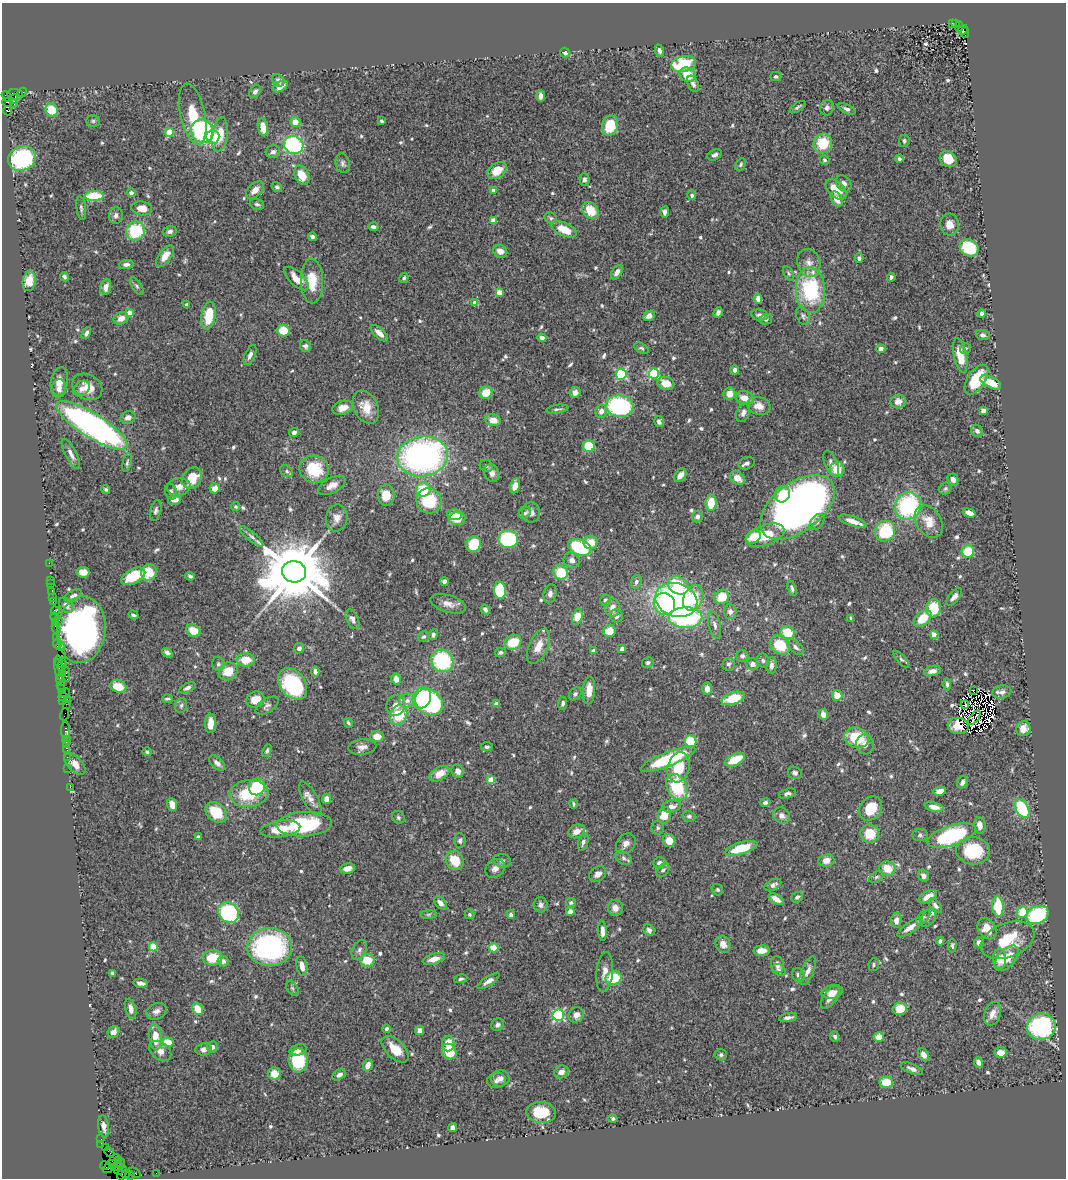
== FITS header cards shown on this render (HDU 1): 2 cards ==
NAXIS1  =                 1064
NAXIS2  =                 1176

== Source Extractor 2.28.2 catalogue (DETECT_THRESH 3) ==
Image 1064 x 1176 px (HDU 1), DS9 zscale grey, 1 PNG px = 1 image px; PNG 1068 x 1180 px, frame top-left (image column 1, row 1176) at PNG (2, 3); each listed source drawn as its Kron ellipse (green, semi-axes under 4 px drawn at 4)
Background 0.826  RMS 0.028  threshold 0.0851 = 3 sigma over >= 5 px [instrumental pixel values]
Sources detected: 674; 8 with non-positive FLUX_AUTO (blend fragments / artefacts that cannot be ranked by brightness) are neither listed nor drawn; of the other 666, the 500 brightest by FLUX_AUTO listed and drawn (166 fainter detections omitted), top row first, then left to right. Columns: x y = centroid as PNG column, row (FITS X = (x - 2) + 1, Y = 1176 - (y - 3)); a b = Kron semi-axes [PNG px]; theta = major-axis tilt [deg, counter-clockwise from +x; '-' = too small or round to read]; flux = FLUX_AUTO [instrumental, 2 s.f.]
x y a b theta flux
952 24 3 2 - 140
956 24 4 3 - 79
959 26 5 2 - 130
963 30 5 3 - 160
965 32 5 3 - 180
660 51 6 4 -69 6
565 53 5 4 - 7.9
683 64 12 8 12 99
687 75 8 7 - 45
776 76 5 4 - 4
278 80 6 5 - 5
693 84 9 5 -66 6.3
280 87 8 5 28 15
22 92 5 3 - 51
255 92 7 5 53 6.9
15 95 8 5 -5 320
541 96 5 4 - 9
7 97 6 3 -46 120
14 99 5 3 - 66
7 103 5 2 - 15
14 104 2 2 - 19
798 107 9 3 31 4.2
827 108 8 7 - 7.6
847 109 9 4 -24 5.8
52 110 7 6 - 45
7 111 5 3 - 430
193 114 31 12 -78 62
93 121 7 6 - 3.6
381 121 3 3 - 3.5
295 122 5 5 - 20
610 126 10 8 73 66
263 127 9 5 -77 21
202 131 12 11 - 200
169 132 4 4 - 46
220 134 17 8 81 35
213 137 7 6 - 61
904 141 6 5 - 4.4
823 143 10 9 - 67
294 145 10 9 - 230
273 152 7 6 - 7
715 155 7 5 26 6.2
22 158 14 12 24 190
899 159 4 3 - 4.7
948 159 9 7 -36 40
825 160 5 4 - 3.8
343 163 10 7 -78 6
741 164 7 5 59 3.5
497 171 10 7 37 35
302 175 10 7 -64 34
584 179 6 5 - 5.7
844 183 9 7 -48 8.7
277 187 5 4 - 4.5
836 189 12 7 -43 35
255 190 10 6 42 13
493 190 4 4 - 9.5
131 193 4 4 - 5.7
692 195 4 4 - 4.8
94 196 9 5 2 78
837 199 8 5 -63 18
257 204 7 5 -17 5.1
81 208 12 5 -82 4.9
142 208 10 7 -8 23
590 210 9 7 -46 42
665 212 5 4 - 6.4
116 215 8 6 78 7.8
551 218 6 5 - 3.6
493 220 4 4 - 29
949 224 11 9 -78 20
373 227 5 3 - 5.7
564 229 13 6 -23 36
135 231 10 9 - 100
170 231 7 5 12 6.6
312 237 4 3 - 5.1
969 248 10 8 -32 96
500 251 7 6 - 14
165 256 12 6 54 21
859 258 4 4 - 5.2
809 263 14 11 -72 17
126 264 7 4 5 6.4
617 272 8 4 56 10
789 274 8 4 -61 3.6
64 277 5 3 - 3.9
891 277 4 3 - 6.1
297 278 15 7 -42 24
404 278 5 4 - 3.5
29 281 10 6 80 23
312 281 22 11 -89 45
137 286 10 5 -56 4.5
106 287 8 5 73 15
810 290 23 14 -87 180
499 292 4 4 - 26
758 299 5 4 - 9.3
475 303 4 4 - 28
186 305 4 3 - 4.2
129 313 4 4 - 20
718 313 6 4 66 7
982 314 4 3 - 6.1
209 315 14 7 81 62
760 315 8 5 -11 8.4
649 316 6 5 - 12
803 316 9 6 -63 5.2
121 318 8 6 23 16
766 319 6 5 - 4.6
283 330 6 6 - 42
86 333 6 4 63 6.4
379 333 11 5 -43 15
983 335 7 5 -14 5.3
542 338 4 3 - 7
305 346 6 5 - 5.5
641 348 8 4 -31 3.6
965 348 5 5 - 3.6
881 349 4 4 - 11
250 355 11 5 66 8.4
960 355 17 6 -78 47
735 370 4 4 - 9.1
621 374 5 5 - 190
654 374 5 5 - 170
976 380 17 8 57 71
59 381 14 8 79 17
991 382 11 5 -27 34
666 383 8 6 -17 30
87 387 16 12 -32 27
59 389 9 7 82 11
81 389 9 7 39 10
575 392 5 5 - 11
486 393 6 6 - 39
730 394 6 6 - 18
745 398 9 6 -19 21
898 401 8 7 - 15
620 406 14 10 -9 280
759 406 12 9 -12 19
366 407 17 12 -63 30
343 408 10 6 17 17
557 409 11 3 8 4.5
983 410 4 4 - 7.6
601 411 7 5 73 11
743 413 10 6 68 8.5
128 418 7 6 - 11
493 420 8 6 -11 21
659 422 5 4 - 5
92 425 41 12 -32 810
977 431 6 5 - 7.8
294 432 5 4 - 6.3
589 446 6 5 - 91
71 454 17 5 -63 13
423 456 25 20 9 620
127 463 9 4 77 4.4
747 463 8 6 20 6
831 463 13 6 -69 9.3
486 466 7 6 - 4.7
314 469 15 13 -22 78
837 469 7 7 - 34
287 471 7 5 -40 4.8
492 473 9 7 -68 11
680 475 7 5 52 14
192 478 11 9 59 50
738 478 8 6 -35 22
953 480 6 5 - 9.5
332 485 15 7 27 16
515 486 8 5 77 18
179 487 12 8 10 16
215 488 5 5 - 14
106 489 4 4 - 3.8
945 489 6 5 - 3.7
423 490 7 7 - 57
171 492 8 6 -73 5.7
782 494 8 7 - 42
386 495 10 8 -88 31
174 500 6 5 - 13
429 501 13 12 - 74
711 503 8 5 87 46
908 506 14 13 - 200
236 507 4 4 - 3.7
797 507 43 24 37 1400
156 511 11 5 75 5.6
525 513 7 5 35 4.1
531 513 10 9 - 11
969 513 6 4 -18 16
455 515 7 5 -6 20
697 517 6 5 - 6.4
337 518 14 10 79 16
457 518 8 6 6 37
853 521 14 5 -18 18
929 521 17 12 -56 27
817 522 9 6 51 6.5
885 531 11 9 50 100
765 535 20 10 20 64
252 537 15 4 -40 8.1
753 537 8 6 32 33
508 539 10 9 - 130
591 542 7 6 - 28
474 544 8 7 - 67
579 547 12 7 -23 120
968 551 6 6 - 53
572 560 8 7 - 9.7
49 563 2 2 - 13
83 572 6 5 - 26
149 572 8 7 - 50
294 572 12 10 -4 24000
561 572 7 7 - 62
133 576 13 7 28 75
190 576 4 3 - 4.5
51 580 2 2 - 8.6
444 581 4 4 - 6.6
636 582 7 5 72 5
51 584 2 2 - 4.9
678 585 11 8 -29 70
792 588 8 4 -74 4.7
500 590 8 6 -87 110
52 592 2 2 - 27
550 594 10 6 78 7.4
73 596 9 5 27 8.3
53 597 2 2 - 9.2
722 597 7 7 - 46
954 597 11 5 49 9.1
693 598 13 9 65 64
605 600 6 5 - 5.7
676 600 21 16 -18 420
53 602 3 2 - 73
448 604 18 8 -17 16
664 604 11 10 - 120
66 605 8 6 -47 11
613 608 9 7 90 12
933 608 9 7 83 61
485 610 5 4 - 5.7
55 611 5 3 - 27
730 611 7 6 - 8.4
133 615 5 3 - 4.1
616 616 6 6 - 8.4
54 617 4 3 - 91
577 617 8 5 72 35
685 618 17 10 1 330
851 618 4 3 - 3.5
352 619 10 6 -64 8.1
923 619 10 6 41 40
59 620 2 2 - 42
55 622 2 2 - 43
715 625 14 6 -77 9.8
56 628 5 3 - 140
81 630 33 24 83 920
193 631 7 6 - 28
609 631 6 5 - 29
787 632 7 6 - 45
433 635 5 4 - 4.4
934 635 4 4 - 43
424 637 6 5 - 4.3
57 638 3 3 - 77
513 642 8 7 - 55
57 643 5 3 - 100
780 645 11 9 -37 66
60 646 4 3 - 100
538 646 19 9 66 25
795 647 10 5 -43 6.4
299 648 5 5 - 7.3
622 649 4 4 - 12
593 651 4 4 - 16
500 652 5 4 - 4.4
167 653 6 4 -40 6.9
742 656 6 6 - 5.4
901 659 10 4 -48 4.7
246 660 9 6 -3 36
763 660 7 6 - 4.5
442 661 11 10 - 160
59 662 6 3 -76 150
648 663 6 5 - 4.4
218 664 7 6 - 5.3
728 664 6 6 - 5.5
752 664 6 6 - 12
62 665 6 3 82 180
771 665 8 5 86 8.1
59 670 11 3 -80 46
228 671 10 8 31 36
932 671 8 5 11 11
315 672 5 4 - 6.6
62 673 3 3 - 59
66 674 8 3 -83 120
60 679 4 2 - 120
396 679 5 4 - 18
293 684 17 12 -52 180
947 684 6 3 -84 4.3
61 685 2 2 - 56
118 686 8 6 -17 42
187 688 9 4 26 6.7
61 689 3 3 - 49
707 689 6 5 - 12
589 690 14 6 86 27
973 690 3 3 - 5.6
64 692 5 3 - 89
1002 692 9 6 10 7.3
575 694 7 5 52 4.2
837 695 5 5 - 23
63 697 4 3 - 89
422 698 11 8 63 150
733 698 12 6 17 60
67 699 2 2 - 40
167 699 5 4 - 3.7
255 700 9 8 - 24
63 701 4 2 - 51
407 701 8 7 - 12
429 702 15 12 -38 290
563 703 6 4 83 6.3
66 704 2 2 - 11
496 704 4 4 - 7
396 705 10 9 - 16
965 705 4 2 - 3.8
181 706 8 5 73 4.3
267 706 13 7 32 7.2
65 714 6 2 70 37
823 714 5 5 - 10
399 715 10 8 63 70
974 718 8 2 51 4.4
210 723 10 5 89 23
348 723 5 3 - 3.8
958 726 10 8 -8 11
1023 729 7 7 - 22
66 731 9 3 90 120
377 736 6 5 - 29
857 738 12 10 -18 62
66 740 4 3 - 72
690 741 6 5 - 84
66 744 3 2 - 68
865 744 10 9 - 11
362 747 14 7 7 12
487 747 6 4 9 3.8
67 750 3 2 - 24
267 751 7 4 68 3.8
147 752 5 4 - 4.5
67 757 2 2 - 28
668 759 29 7 21 150
735 760 11 5 25 50
217 763 9 5 -43 8.6
75 764 13 7 -46 16
679 767 15 10 74 57
68 768 2 2 - 18
458 771 7 6 - 9.6
795 773 7 6 - 6.5
439 774 11 6 31 29
491 779 4 4 - 41
962 782 6 5 - 9.3
70 787 2 2 - 29
257 787 8 8 - 85
677 787 14 10 -64 100
940 791 6 4 10 15
249 794 19 13 6 93
787 794 9 5 16 5.7
310 799 19 7 -60 15
326 799 5 4 - 13
765 803 5 4 - 5.3
573 804 4 3 - 3.8
172 805 6 4 -72 23
671 806 9 6 8 11
934 807 9 4 -13 13
871 808 13 10 54 43
1022 808 10 6 -60 120
216 812 12 9 -42 63
664 815 8 6 74 36
689 816 6 5 - 4.7
782 816 9 7 -36 11
398 817 7 6 - 3.7
304 824 28 12 3 160
980 825 8 5 -82 14
658 828 7 6 - 4.2
280 829 20 8 8 39
577 831 8 6 26 17
870 834 9 9 - 44
920 835 8 6 1 4.7
952 836 25 10 18 210
198 837 4 3 - 4.4
460 840 7 5 -88 5.6
669 840 6 6 - 23
583 842 9 5 72 6.7
626 844 11 8 50 12
741 848 17 6 16 64
973 851 17 13 -4 95
623 858 9 6 -31 5.8
455 860 10 8 -56 46
826 860 8 6 9 17
502 861 9 7 -13 5.9
659 863 6 5 - 9
347 868 7 5 8 15
495 868 10 8 37 11
887 868 8 7 - 33
663 870 8 5 43 4.7
598 874 9 7 39 11
923 876 6 5 - 7.9
876 877 8 5 27 4.3
773 885 9 5 29 8.4
717 890 6 5 - 4.3
797 897 6 5 - 4.9
928 897 9 5 29 23
776 899 8 4 -31 18
440 903 7 5 -47 13
571 903 5 4 - 3.9
541 905 7 7 - 6.9
935 905 8 5 -48 5.6
998 906 10 5 -87 70
615 908 8 7 - 16
570 911 4 4 - 11
228 912 11 9 -41 210
1022 912 6 5 - 64
428 914 8 4 1 3.6
469 914 5 5 - 3.8
511 915 4 4 - 5.8
1037 915 12 8 24 150
923 917 8 5 45 4.3
928 918 10 6 54 6.9
896 920 7 5 87 12
910 927 15 5 34 17
987 929 11 9 -55 24
649 930 6 5 - 6.4
602 931 10 4 -88 10
1008 940 28 17 21 76
940 941 4 4 - 5
979 942 5 4 - 11
723 944 9 7 -64 15
952 945 7 4 86 3.7
153 947 4 4 - 67
270 947 22 19 3 340
494 948 5 4 - 40
359 950 10 7 65 7.3
762 951 8 5 3 19
213 958 9 7 0 50
1006 958 15 8 47 39
434 959 11 5 17 18
1000 959 10 6 88 23
367 960 7 6 - 41
223 961 5 5 - 9.6
777 965 8 6 -78 9.1
874 965 6 5 - 3.6
302 966 10 5 -79 16
779 970 7 5 -35 5.4
808 971 15 6 67 14
605 972 20 8 84 16
112 973 4 3 - 4.1
798 975 7 6 - 5.9
614 978 8 7 - 77
461 979 7 3 11 3.8
488 981 13 4 33 8.8
140 983 7 4 -9 10
292 988 8 5 -59 4.3
832 992 10 6 12 15
830 997 13 6 55 17
131 1009 10 5 -76 13
198 1009 6 5 - 36
900 1009 7 6 - 34
156 1011 10 8 25 9.4
992 1014 12 8 72 16
558 1015 6 5 - 200
576 1015 8 7 - 12
788 1018 9 4 10 7.4
498 1025 6 6 - 6.5
1041 1027 14 13 - 240
387 1029 4 4 - 5.3
419 1030 5 4 - 9.7
113 1032 6 5 - 12
835 1036 5 4 - 3.8
155 1037 13 6 -86 36
879 1037 5 5 - 26
167 1042 6 4 -7 37
448 1043 8 6 88 26
212 1047 5 5 - 8.8
204 1049 8 6 8 11
395 1049 16 9 -44 40
298 1050 9 5 19 10
160 1051 12 8 -38 16
449 1052 8 7 - 62
1000 1053 6 5 - 18
721 1055 6 5 - 4.8
924 1055 7 5 -58 12
298 1060 12 9 -87 81
978 1062 6 4 -67 9.6
368 1065 6 4 71 13
912 1069 12 4 -23 8.6
561 1072 7 6 - 12
274 1074 6 6 - 23
339 1075 7 4 26 7
500 1078 9 8 - 11
496 1080 9 7 9 8.5
886 1082 7 6 - 39
541 1112 15 10 -5 61
613 1119 5 4 - 4.5
104 1126 11 5 -81 11
452 1128 4 4 - 11
101 1139 2 2 - 11
101 1145 4 2 - 48
105 1148 2 2 - 27
109 1152 5 2 - 55
114 1159 6 3 39 100
118 1161 3 3 - 94
121 1163 5 2 - 64
113 1164 3 3 - 71
105 1166 4 3 - 45
117 1166 6 3 30 150
108 1168 6 4 35 23
119 1170 4 3 - 36
122 1173 7 2 71 110
135 1173 6 2 -36 120
156 1173 2 2 - 18
126 1174 4 3 - 94
130 1175 4 3 - 94
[166 fainter detections neither listed nor drawn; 8 non-positive-flux detections neither listed nor drawn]